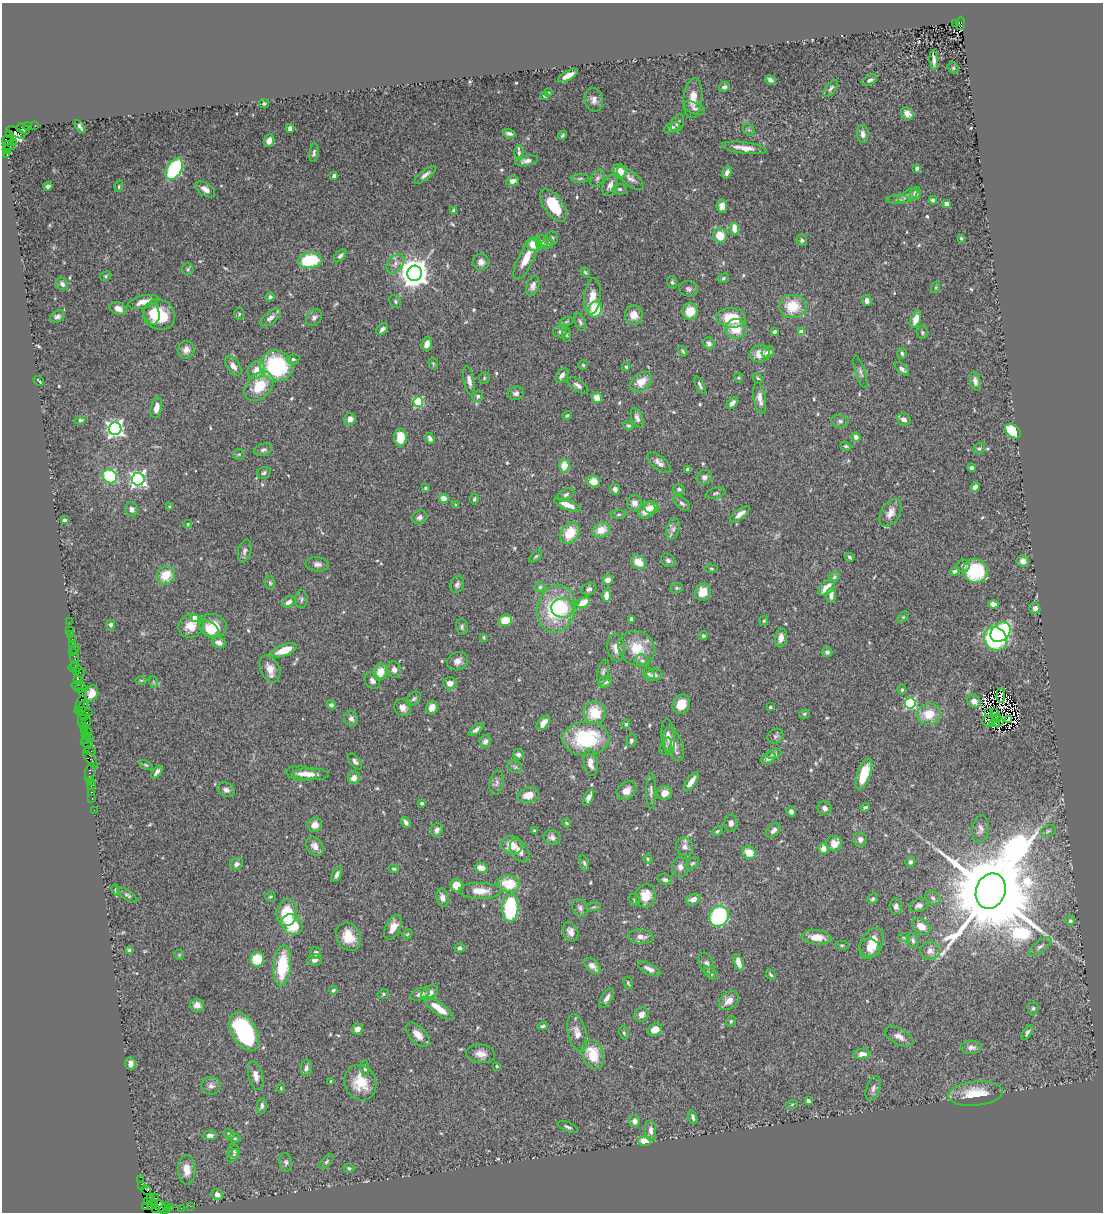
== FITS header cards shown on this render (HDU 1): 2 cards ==
NAXIS1  =                 1101
NAXIS2  =                 1210

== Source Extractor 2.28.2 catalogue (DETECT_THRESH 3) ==
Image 1101 x 1210 px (HDU 1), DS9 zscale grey, 1 PNG px = 1 image px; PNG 1105 x 1214 px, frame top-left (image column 1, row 1210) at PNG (2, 3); each listed source drawn as its Kron ellipse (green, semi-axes under 4 px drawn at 4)
Background 0.989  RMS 0.031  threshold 0.0939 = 3 sigma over >= 5 px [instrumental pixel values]
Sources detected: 598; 8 with non-positive FLUX_AUTO (blend fragments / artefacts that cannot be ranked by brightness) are neither listed nor drawn; of the other 590, the 500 brightest by FLUX_AUTO listed and drawn (90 fainter detections omitted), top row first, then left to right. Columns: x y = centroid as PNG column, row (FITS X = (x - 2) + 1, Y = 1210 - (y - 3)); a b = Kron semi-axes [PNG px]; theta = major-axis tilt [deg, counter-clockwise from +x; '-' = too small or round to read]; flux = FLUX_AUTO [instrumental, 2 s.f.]
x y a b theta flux
955 23 3 2 - 110
961 23 6 4 88 750
934 60 10 3 -85 10
953 68 6 5 - 3.5
568 76 11 4 29 21
770 80 5 4 - 7.5
870 80 8 4 28 5.4
724 87 6 4 24 7
831 88 10 5 53 6.2
548 92 4 4 - 2.8
544 96 3 3 - 4.4
693 98 20 9 84 30
594 100 12 9 -76 12
264 104 5 4 - 3.3
694 108 11 5 -24 7.6
907 114 7 5 -46 20
677 123 9 6 66 6.7
35 125 2 2 - 24
27 126 4 3 - 73
80 126 7 3 -58 4.9
290 128 4 4 - 8.6
672 128 8 4 27 4.8
23 129 7 5 -30 160
749 130 6 5 - 3.9
16 132 10 4 -28 570
509 134 6 3 -13 6.2
863 134 9 6 -85 9.6
9 135 4 3 - 130
562 135 4 3 - 3.7
8 140 5 5 - 250
269 140 6 5 - 10
13 142 2 2 - 17
9 146 6 2 -11 70
744 148 22 5 -8 23
6 150 3 2 - 26
314 153 9 4 82 5.5
519 153 7 5 90 5
7 155 3 2 - 70
526 161 12 5 9 9.5
917 168 4 4 - 6.1
174 169 11 7 59 280
620 171 7 6 - 23
727 172 6 4 68 8.9
425 175 13 5 37 8
334 176 4 3 - 6.2
580 178 9 3 1 3.4
597 178 9 6 58 6.4
630 178 16 7 -39 11
513 181 6 5 - 11
610 185 11 7 66 12
48 186 4 4 - 6
119 186 6 3 73 2.7
205 189 11 6 -33 15
620 189 7 5 -2 4.2
915 193 6 5 - 11
908 196 11 5 32 8.7
898 199 12 4 0 6.5
933 200 4 4 - 5
946 204 4 4 - 20
553 205 19 9 -54 78
722 206 6 5 - 14
454 210 4 4 - 5.3
735 229 6 4 -80 45
720 236 7 6 - 39
552 238 7 5 89 3.8
961 238 4 3 - 2.8
802 240 6 5 - 5.4
542 242 7 6 - 9.1
547 243 6 5 - 8.7
534 244 7 6 - 31
340 256 8 4 47 5.5
526 258 23 7 64 35
310 260 12 8 9 120
481 262 8 8 - 11
395 264 11 7 51 12
188 269 6 5 - 4
585 272 5 4 - 2.7
415 273 7 7 - 3500
105 276 6 4 29 3.1
723 278 6 4 28 3.4
672 282 6 5 - 3.9
62 284 6 5 - 6.3
533 286 10 6 71 10
936 287 6 3 72 2.8
688 289 9 7 -15 6.4
592 296 18 8 84 25
270 297 4 4 - 4.3
867 300 5 4 - 10
395 301 7 5 -61 4.3
143 302 16 6 13 22
793 306 13 11 4 61
118 309 9 6 -22 16
595 309 8 6 81 77
690 311 8 7 - 37
152 313 11 7 -77 18
239 314 6 5 - 3.7
159 315 16 15 - 84
634 315 10 9 - 23
57 316 8 5 24 6.1
271 318 12 6 37 14
314 318 9 7 54 6.9
731 318 15 10 -4 72
916 319 9 5 71 21
566 322 7 3 19 2.7
580 322 9 5 -68 6.2
382 329 7 4 45 6.8
736 329 11 9 0 43
560 332 7 6 - 5.1
775 332 4 3 - 4.4
801 332 4 4 - 27
922 332 6 5 - 3.6
566 335 7 4 -83 2.9
709 343 6 5 - 7.7
427 344 7 5 70 17
186 350 9 8 - 13
683 351 5 3 - 2.9
768 352 6 5 - 11
902 353 5 4 - 4.2
760 354 10 9 - 27
293 359 6 5 - 4.7
433 363 6 4 -78 2.7
583 365 5 4 - 2.7
233 366 11 6 -55 14
276 366 16 15 - 220
626 367 4 4 - 3.4
902 369 9 4 -42 7.9
256 370 9 8 - 20
860 372 17 5 -73 6.8
562 375 8 5 53 9.8
484 378 5 5 - 2.8
738 378 5 4 - 2.8
758 378 6 4 -43 3.2
469 380 15 5 -79 11
39 381 5 2 - 3.1
975 381 9 5 -81 8.5
641 382 12 8 39 31
578 385 12 5 -33 8.4
700 385 9 3 -64 5.3
259 386 17 12 46 62
516 393 8 6 12 7.2
478 396 5 5 - 4.9
597 398 5 5 - 18
760 398 16 6 -80 16
418 402 5 5 - 170
732 403 7 4 45 9.5
156 408 10 5 78 16
567 415 5 3 - 2.7
637 418 10 5 -68 10
350 419 6 5 - 13
904 419 7 6 - 12
80 420 5 4 - 4.2
840 421 8 6 -10 5.8
628 425 5 4 - 3.8
115 429 6 6 - 850
1013 431 9 6 -37 84
400 437 9 6 89 42
856 437 5 4 - 8.3
430 438 6 4 -64 6.3
846 446 5 3 - 3
979 448 6 5 - 3.7
263 450 10 6 16 6.5
239 454 6 5 - 3.5
659 463 14 6 -41 12
564 466 6 5 - 33
972 468 4 3 - 5.9
687 469 3 3 - 5.6
264 473 7 5 28 4.3
110 476 8 6 -36 180
704 477 8 7 - 8.1
138 479 6 6 - 740
593 481 6 6 - 24
975 487 5 4 - 11
425 488 3 3 - 3.2
615 489 5 5 - 12
679 489 6 5 - 4.8
716 493 10 5 14 4.7
566 494 9 5 32 5.5
444 499 4 4 - 24
474 499 5 4 - 4.2
634 503 8 7 - 15
682 503 10 5 -41 5.9
456 505 4 3 - 4.4
568 505 14 5 -21 20
169 507 4 4 - 2.7
651 507 7 6 - 19
132 509 7 6 - 9.5
647 510 9 7 41 29
890 513 15 9 59 20
619 514 8 4 1 3.2
740 514 12 5 37 14
419 517 8 6 33 6.9
65 520 4 4 - 3.8
188 524 4 4 - 2.6
673 529 11 6 74 9
601 530 9 7 22 29
570 533 11 8 58 48
244 551 12 6 77 8.4
536 556 7 4 45 3.1
849 557 5 4 - 3.3
668 560 7 6 - 6.5
1023 561 6 6 - 15
639 562 8 6 -36 29
317 564 11 7 -6 9.8
963 566 6 6 - 8.4
711 569 6 4 -7 2.7
955 571 5 4 - 4.8
975 571 12 12 - 130
166 575 9 8 - 42
834 577 5 5 - 4.5
608 580 5 5 - 13
270 583 7 5 -74 3.9
457 584 9 6 69 6.9
540 587 5 5 - 3.5
677 588 6 5 - 3.5
827 588 10 5 45 28
589 589 8 6 28 6.4
703 592 9 7 55 33
606 595 6 4 84 19
831 595 7 5 88 11
301 599 9 6 88 5.6
289 602 7 5 32 9.4
583 603 7 5 33 35
993 604 5 4 - 19
562 608 11 9 2 37
1035 608 6 5 - 11
556 609 24 19 79 160
903 617 6 4 45 2.9
194 618 4 4 - 21
631 619 4 3 - 4.6
505 620 7 5 18 42
764 621 5 4 - 2.8
69 622 4 2 - 15
111 625 5 4 - 5.3
213 625 14 11 -18 44
191 626 13 11 25 30
462 627 8 6 -77 4.9
209 629 11 7 -36 22
70 630 2 2 - 7.7
1000 632 11 8 44 320
71 634 2 2 - 30
703 636 4 4 - 4.2
484 637 4 3 - 2.8
781 638 9 6 82 13
72 639 2 2 - 13
995 639 13 11 -49 270
219 643 7 5 -18 13
72 644 4 3 - 140
616 648 13 8 -82 20
637 648 19 17 -30 54
75 649 5 2 - 16
284 650 13 5 21 42
73 652 2 2 - 17
827 652 5 5 - 7.6
74 658 5 3 - 98
458 661 11 9 23 14
642 661 7 5 -39 6.1
75 664 2 2 - 48
75 668 7 3 -8 79
270 669 14 9 -66 20
394 669 8 6 -79 10
76 671 3 2 - 58
80 672 6 2 -70 9.8
380 672 8 6 72 36
603 672 13 5 78 6.1
649 674 6 5 - 4.4
654 675 8 6 10 10
77 680 3 2 - 45
141 680 6 4 -1 2.7
372 681 9 7 -54 9.1
154 682 6 4 -70 2.8
605 682 7 5 29 9.2
450 683 7 6 - 12
78 685 7 3 8 57
81 688 6 3 12 100
902 690 5 4 - 3.5
82 693 2 2 - 53
91 694 8 6 71 18
1001 695 7 3 88 2.9
414 699 8 5 40 5.3
974 701 7 6 - 18
910 703 5 5 - 190
80 704 9 3 70 170
681 704 10 8 60 28
331 705 5 4 - 4.7
83 706 7 3 64 150
770 707 3 3 - 3.9
403 708 9 8 - 12
432 708 7 5 65 15
84 712 9 4 -7 210
989 712 3 2 - 2.9
595 713 11 11 - 59
994 713 4 2 - 2.6
804 714 5 4 - 2.9
929 714 12 10 10 42
85 716 3 2 - 97
351 718 8 7 - 8.2
997 718 4 3 - 2.8
1008 719 4 3 - 3.3
82 720 6 2 -87 230
988 721 5 5 - 5.4
87 722 4 2 - 93
998 722 5 2 - 3.3
543 723 9 5 49 17
994 723 5 4 - 4.3
626 724 5 4 - 3.2
84 727 4 3 - 120
84 730 4 2 - 65
476 730 9 4 39 7.6
88 731 3 2 - 76
86 736 4 3 - 95
668 736 17 6 -84 12
775 736 8 7 - 5.4
85 739 3 2 - 69
89 739 2 2 - 73
586 739 23 16 2 170
485 741 6 5 - 10
631 741 7 5 68 4.9
87 743 6 3 -28 89
674 744 17 9 -67 21
666 746 9 5 67 4.7
90 751 6 2 -19 160
518 754 5 5 - 6.9
774 754 7 5 18 6
768 758 8 5 29 8.9
90 759 10 4 -53 180
355 761 9 5 -49 6
591 762 14 7 -80 20
146 765 7 4 -27 2.7
515 767 7 6 - 5.2
90 772 9 4 77 170
157 772 7 3 54 6.5
301 774 15 7 -8 13
311 774 18 6 -2 18
864 774 16 6 70 56
354 778 6 6 - 16
90 781 3 3 - 100
691 782 11 4 55 20
496 783 12 7 79 8.4
91 786 4 2 - 72
226 790 9 7 -21 9.1
626 791 11 8 39 17
651 791 17 5 89 7.9
92 792 3 2 - 65
665 793 7 7 - 18
528 795 11 7 15 25
589 797 9 4 64 13
92 798 3 2 - 85
422 803 4 3 - 4.5
865 807 5 3 - 4
825 808 7 7 - 9.3
94 810 2 2 - 13
791 812 5 4 - 7.2
406 822 6 4 -56 8
567 823 5 3 - 2.7
731 823 8 6 89 7.8
315 825 7 7 - 16
980 829 14 8 82 11
437 830 7 5 66 9.6
773 830 8 5 44 9.5
534 831 3 3 - 2.9
717 831 6 3 37 3.5
1048 831 8 5 21 4.5
552 837 8 7 - 9
860 840 7 6 - 10
834 844 8 7 - 19
512 845 10 9 - 31
315 846 10 7 -51 14
685 847 9 8 - 11
824 848 5 5 - 15
520 851 12 8 -56 15
749 853 7 6 - 30
648 859 5 4 - 2.9
910 862 5 4 - 5.9
584 863 8 4 -71 3.7
692 863 7 5 39 4
236 864 7 6 - 8.7
680 867 10 8 -88 11
481 868 6 5 - 22
394 869 5 3 - 3.1
337 875 8 4 69 7
665 880 7 5 -12 6
509 884 11 8 -7 60
457 885 6 6 - 31
115 890 6 4 -76 3
480 891 21 8 -1 28
991 891 18 14 70 67000
127 895 11 4 -34 5.1
271 896 5 5 - 3.1
646 896 12 10 76 38
442 897 9 6 -77 12
933 898 8 6 -33 5.9
693 899 7 5 20 16
873 899 6 5 - 4.2
635 900 6 5 - 4.8
919 905 10 6 21 10
896 906 8 6 -85 8.3
594 907 7 3 5 3.1
510 908 14 8 88 180
580 908 9 7 -58 7.4
287 913 13 10 81 74
719 916 11 9 58 220
1070 921 5 4 - 3.3
292 924 11 9 -34 69
921 926 10 7 -36 26
393 927 13 7 65 22
571 932 10 7 -66 13
407 934 5 4 - 2.6
348 937 14 12 -61 37
641 937 12 7 -5 14
817 937 14 7 -6 32
904 938 6 3 -19 2.8
913 940 7 5 -77 6
872 943 16 10 63 42
842 945 7 3 -8 2.8
1040 946 13 5 36 8.4
460 948 5 4 - 4.5
870 948 11 9 -22 20
130 951 4 4 - 23
930 951 9 9 - 14
316 953 6 5 - 5.9
179 955 5 5 - 2.8
257 959 7 7 - 56
314 960 7 5 11 7.8
738 962 9 4 -71 16
706 964 11 7 -68 8.2
282 966 20 8 85 100
592 966 10 6 -41 12
649 969 12 5 -29 10
711 973 8 5 -43 4.1
771 975 6 4 -47 4.1
628 983 6 3 -74 2.7
333 990 4 3 - 3.5
430 993 9 6 35 10
383 994 6 4 14 3.5
420 994 10 6 16 9.3
607 998 11 5 58 10
729 1001 11 8 39 18
197 1005 7 6 - 11
439 1008 18 6 -36 32
1033 1008 6 6 - 4.4
641 1015 7 6 - 13
731 1021 5 4 - 3.3
543 1026 5 3 - 4
357 1029 6 5 - 14
655 1030 7 5 24 22
244 1032 21 12 -62 260
1027 1032 8 4 59 6.6
577 1033 19 9 -76 20
624 1033 6 5 - 4
418 1035 15 8 -46 19
899 1037 15 8 -28 15
971 1047 10 6 3 10
481 1054 14 9 -6 18
593 1054 15 10 -67 63
862 1054 8 5 7 13
130 1063 6 5 - 12
497 1066 3 3 - 3.2
306 1068 8 5 85 6.1
365 1068 7 4 -80 4.4
256 1076 15 7 -75 14
331 1081 3 3 - 3.7
360 1083 18 15 -67 53
211 1086 9 9 - 9.5
281 1088 4 4 - 2.7
873 1088 13 6 70 9.7
975 1094 27 12 5 65
808 1101 4 3 - 5.2
792 1104 6 4 20 2.7
262 1106 8 5 83 6.5
693 1117 7 4 -75 5.7
635 1121 6 5 - 12
568 1127 11 4 -21 5.2
651 1131 10 5 -86 11
229 1134 6 4 -43 4.9
210 1135 7 5 3 8.8
234 1138 6 4 -15 3.3
645 1141 6 5 - 29
234 1151 7 5 -75 4.8
233 1156 7 4 51 5.1
286 1162 9 6 -82 6.1
327 1162 9 5 49 4.5
349 1168 5 4 - 3.4
187 1170 15 8 -88 29
141 1180 2 2 - 17
141 1186 4 2 - 64
146 1190 5 3 - 48
217 1194 6 5 - 13
151 1198 3 3 - 130
156 1198 3 2 - 200
148 1202 3 2 - 17
154 1204 3 3 - 78
151 1206 3 3 - 300
160 1206 6 5 - 220
166 1206 4 3 - 94
190 1206 2 2 - 24
146 1207 3 3 - 120
156 1208 3 3 - 49
170 1208 3 2 - 20
181 1208 2 2 - 19
164 1210 6 3 2 76
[90 fainter detections neither listed nor drawn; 8 non-positive-flux detections neither listed nor drawn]